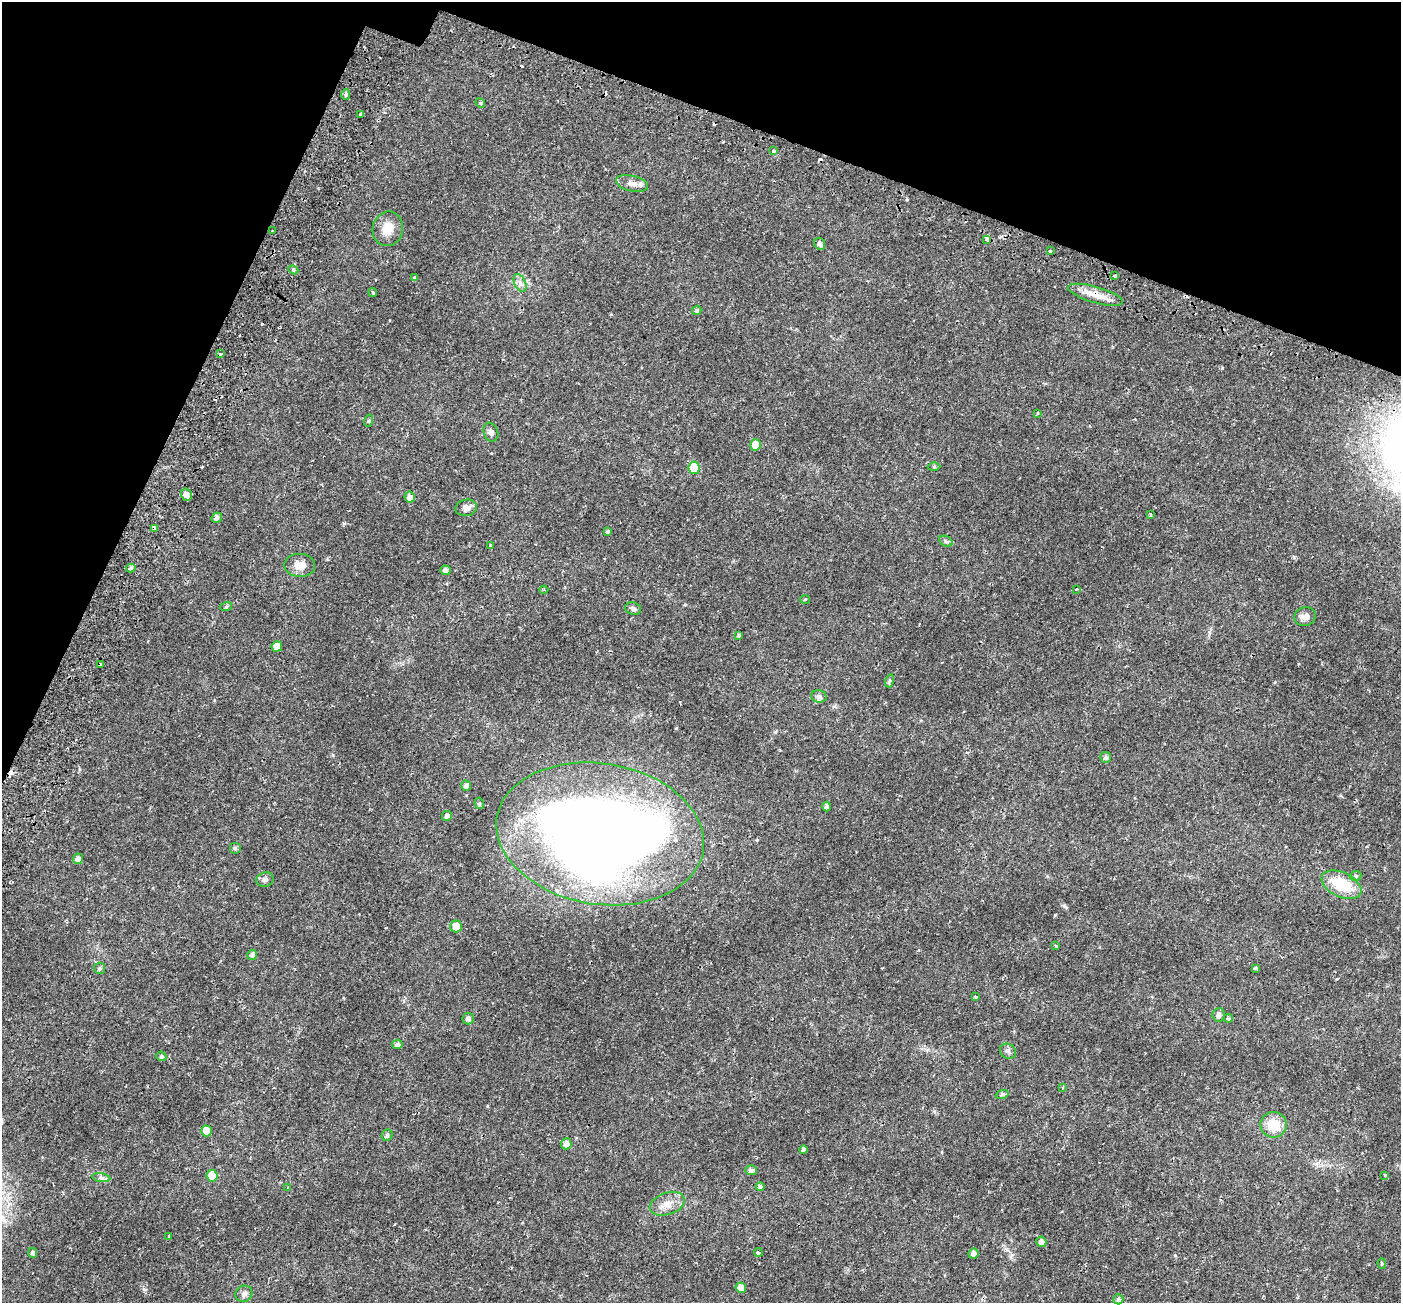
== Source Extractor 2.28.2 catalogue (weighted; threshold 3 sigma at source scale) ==
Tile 2 of 4 x 4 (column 2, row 1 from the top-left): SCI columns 1469-2867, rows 4198-5498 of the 5743 x 5856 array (HDU 1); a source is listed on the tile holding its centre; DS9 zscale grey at full resolution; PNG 1403 x 1305 px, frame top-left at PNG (2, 2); each listed source drawn as its Kron ellipse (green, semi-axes under 4 px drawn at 4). Shown black and unused: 18% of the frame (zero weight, under 2 of 3 exposures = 5% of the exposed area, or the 3 px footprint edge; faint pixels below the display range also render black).
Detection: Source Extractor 2.28.2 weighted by HDU 2 'WHT'; one run over the whole footprint, this tile lists its part. Background 0.0187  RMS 0.003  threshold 0.0136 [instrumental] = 3 sigma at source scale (4.5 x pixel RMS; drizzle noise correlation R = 1.50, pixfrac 1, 0.0396/0.0396 arcsec/px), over >= 5 px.
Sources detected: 105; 12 cosmic-ray / hot-pixel residue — neither listed nor drawn; the other 93 listed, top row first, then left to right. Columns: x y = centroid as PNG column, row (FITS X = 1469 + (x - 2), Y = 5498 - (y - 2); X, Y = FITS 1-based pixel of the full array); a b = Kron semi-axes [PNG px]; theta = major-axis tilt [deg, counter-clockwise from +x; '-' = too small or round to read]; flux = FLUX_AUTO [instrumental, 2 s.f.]
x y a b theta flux
346 95 5 4 - 0.51
480 103 5 4 - 0.36
360 114 3 3 - 1
774 151 4 3 - 0.92
632 183 16 8 -13 2.1
388 229 17 15 78 4
272 231 3 3 - 0.66
987 239 4 3 - 1.1
820 244 6 5 - 0.96
1050 251 3 3 - 0.34
293 270 5 4 - 0.53
1115 275 3 3 - 0.81
414 278 3 3 - 0.59
520 283 9 5 -66 1.1
373 292 4 3 - 0.32
1095 295 28 8 -16 4
697 310 5 4 - 0.48
221 354 3 3 - 1.7
1037 413 3 2 - 0.39
368 421 6 4 70 0.37
491 432 10 7 -69 0.96
755 445 5 5 - 3.6
934 467 6 4 -1 0.37
694 468 6 5 - 13
186 495 6 5 - 1.5
410 497 6 5 - 1.3
466 508 11 8 12 1.5
1151 515 3 3 - 0.33
217 518 5 5 - 0.95
155 528 4 3 - 3.8
608 531 4 4 - 0.54
946 541 7 5 -30 0.59
491 546 3 3 - 0.94
300 565 15 11 -3 3.3
131 568 5 4 - 0.56
445 570 5 4 - 1
1076 589 3 3 - 0.31
544 590 4 4 - 0.38
805 599 5 3 - 0.26
226 607 6 4 19 0.35
633 609 8 6 -15 0.73
1305 617 11 9 18 1.4
739 635 4 3 - 0.44
277 647 5 5 - 1.6
100 665 4 3 - 1.6
889 681 6 4 72 0.44
819 697 7 6 - 0.93
1106 757 5 5 - 0.89
466 786 5 5 - 1.1
479 803 5 4 - 0.46
826 806 5 4 - 0.85
447 816 5 5 - 0.81
600 834 105 70 -9 340
235 848 6 6 - 0.51
78 859 5 5 - 1.2
1356 876 6 5 - 0.49
265 880 9 7 17 0.82
1341 885 21 12 -24 10
456 926 6 5 - 3.2
1056 946 4 3 - 0.34
252 955 5 5 - 1.1
99 968 5 5 - 0.58
1255 968 4 3 - 0.58
976 997 3 2 - 0.42
1219 1015 6 6 - 1.2
1228 1018 5 4 - 0.54
468 1019 6 5 - 0.92
397 1044 5 5 - 0.83
1008 1051 8 7 - 0.86
161 1056 5 4 - 0.55
1063 1087 4 3 - 0.32
1002 1095 6 4 20 0.45
1273 1125 13 12 - 6.7
206 1131 5 5 - 3.9
387 1135 6 5 - 0.79
566 1144 5 5 - 1.5
803 1149 4 4 - 0.78
751 1170 5 5 - 0.9
1385 1175 3 3 - 0.79
212 1176 6 5 - 6.5
101 1178 9 4 -9 0.7
288 1187 3 3 - 0.37
760 1187 4 4 - 1
667 1204 18 11 19 3.2
169 1236 3 2 - 0.23
1041 1242 5 5 - 1.5
759 1252 4 3 - 0.79
33 1253 5 4 - 0.87
973 1254 5 5 - 1.4
1382 1264 5 4 - 0.33
741 1288 5 5 - 2.7
244 1294 9 8 - 1
1118 1299 5 5 - 0.91
Overlapping masked pixels (flux is a lower limit): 3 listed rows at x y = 1095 295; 155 528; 100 665
Unlisted compact peaks at least as high as the median listed source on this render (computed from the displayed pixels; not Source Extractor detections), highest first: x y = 1055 915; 144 1289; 1064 906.